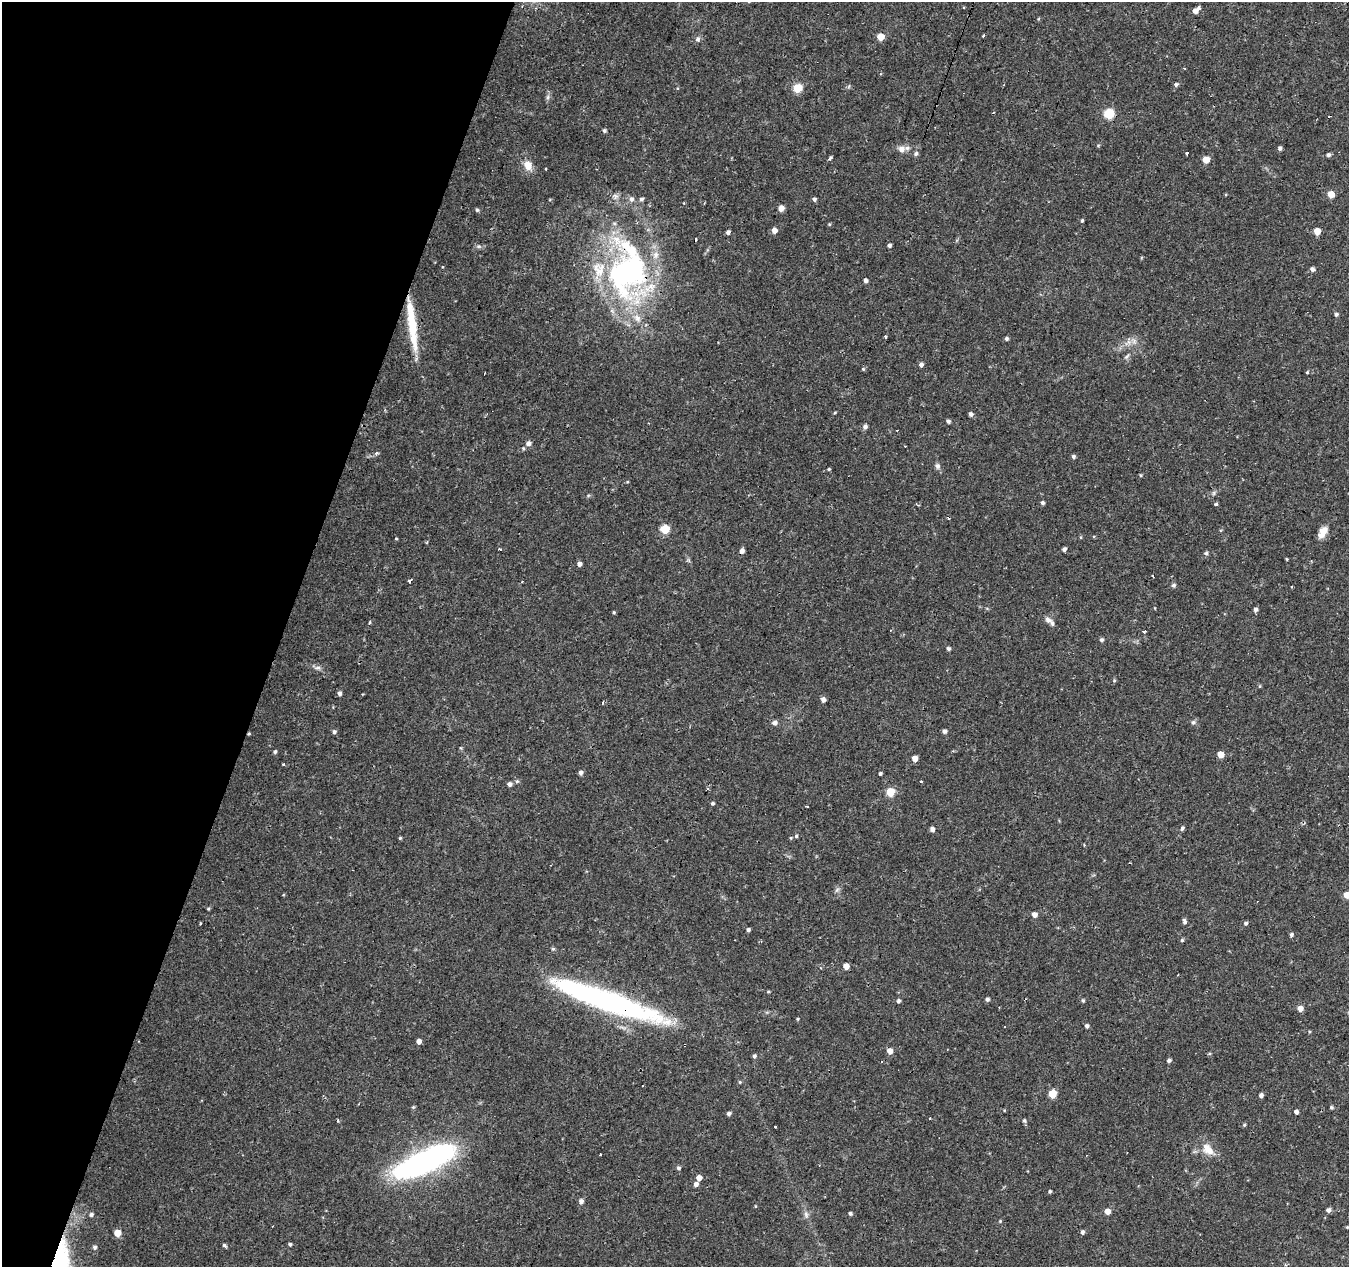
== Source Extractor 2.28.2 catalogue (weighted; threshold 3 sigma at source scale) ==
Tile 9 of 4 x 4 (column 1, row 3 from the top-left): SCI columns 4-1350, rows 1541-2805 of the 5390 x 5544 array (HDU 1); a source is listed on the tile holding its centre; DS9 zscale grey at full resolution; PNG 1351 x 1269 px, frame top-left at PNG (2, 2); no overlay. Shown black and unused: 21% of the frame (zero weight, under 2 of 3 exposures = <1% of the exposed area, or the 3 px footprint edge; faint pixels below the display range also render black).
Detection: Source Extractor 2.28.2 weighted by HDU 2 'WHT'; one run over the whole footprint, this tile lists its part. Background 0.0474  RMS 0.0037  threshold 0.0168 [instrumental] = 3 sigma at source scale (4.5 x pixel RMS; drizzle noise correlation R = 1.50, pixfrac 1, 0.0396/0.0396 arcsec/px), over >= 5 px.
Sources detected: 173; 9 cosmic-ray / hot-pixel residue — not listed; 4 inside a brighter listed object's ellipse — not listed separately; the other 160 listed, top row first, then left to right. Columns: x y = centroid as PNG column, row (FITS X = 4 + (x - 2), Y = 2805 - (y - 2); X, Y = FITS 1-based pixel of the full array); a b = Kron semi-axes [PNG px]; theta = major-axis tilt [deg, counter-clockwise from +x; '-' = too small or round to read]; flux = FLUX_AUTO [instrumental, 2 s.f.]
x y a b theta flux
1199 8 4 3 - 1.3
1195 11 4 4 - 1.6
983 36 3 3 - 1.1
880 37 5 5 - 5.6
698 39 7 6 - 1.1
1176 84 5 5 - 0.83
798 88 5 5 - 13
547 97 7 4 88 0.83
1109 114 6 5 - 24
604 131 5 4 - 0.68
1098 145 5 3 - 0.35
1280 148 4 4 - 0.98
901 149 9 8 - 2.2
1188 153 3 3 - 3.5
915 154 5 4 - 0.82
1328 155 5 4 - 0.85
830 158 5 3 - 0.74
1206 160 5 5 - 5.3
528 165 13 10 -65 3.6
545 169 3 2 - 0.43
1331 194 5 5 - 5.5
631 199 7 6 - 1.4
641 199 5 5 - 0.84
814 199 5 4 - 0.79
781 208 5 4 - 2.8
477 210 5 4 - 0.57
1082 221 4 3 - 0.46
829 224 4 3 - 0.35
774 230 5 5 - 2.3
1317 231 5 5 - 4.6
728 232 4 3 - 1.2
889 245 4 4 - 0.9
1312 269 5 5 - 1
628 272 61 47 50 88
865 281 4 4 - 1
1336 314 5 4 - 0.75
412 326 64 9 -83 15
886 337 3 2 - 0.86
1006 338 4 4 - 0.75
1134 341 8 6 -47 1.5
1127 356 8 4 36 0.74
921 364 5 5 - 1
863 369 5 4 - 0.45
1307 372 4 3 - 0.39
971 414 5 4 - 1.1
948 421 4 4 - 0.96
865 427 6 5 - 1.1
897 430 2 2 - 0.33
528 443 6 6 - 1.4
905 446 2 2 - 0.23
376 453 5 4 - 0.79
1073 456 4 4 - 0.8
937 466 8 6 -74 1.1
829 469 4 3 - 0.38
1141 475 5 3 - 0.36
1043 503 4 4 - 0.73
1216 504 4 3 - 1.1
917 505 6 2 -40 0.41
665 529 5 5 - 14
1322 533 13 6 55 4.5
396 538 3 3 - 0.31
500 549 3 2 - 0.75
1064 549 5 4 - 0.92
742 551 5 5 - 1.5
1206 553 5 5 - 0.59
1287 559 5 3 - 0.29
579 564 5 4 - 1.4
1153 576 3 2 - 0.58
409 581 7 3 -49 2.1
1174 585 6 5 - 0.67
1255 609 5 4 - 1
614 612 3 3 - 0.41
1048 620 12 7 -35 1.8
369 623 5 3 - 0.8
1144 631 3 3 - 3
1102 640 5 5 - 0.78
948 649 4 4 - 0.81
318 668 10 5 -6 1.2
1114 680 5 4 - 0.46
1260 686 5 3 - 0.33
339 693 4 4 - 1.2
823 700 5 5 - 1.4
603 702 3 3 - 1.1
1193 722 6 6 - 0.85
774 723 6 5 - 1.5
944 731 4 4 - 1.2
334 732 5 5 - 0.84
249 734 5 3 - 0.38
275 752 4 4 - 0.66
1221 755 5 5 - 5
915 758 5 5 - 2.7
283 764 3 3 - 0.7
580 773 5 4 - 1.2
880 773 4 3 - 0.63
921 781 2 2 - 0.81
510 784 6 5 - 1.2
890 792 5 5 - 13
713 803 4 4 - 0.67
807 806 3 3 - 0.57
1182 828 5 4 - 0.82
932 829 4 4 - 1.5
796 836 5 4 - 0.51
400 838 4 4 - 0.44
837 890 7 4 45 0.79
1347 895 5 5 - 4.2
208 909 4 4 - 0.4
1034 914 5 5 - 2.1
1184 921 7 5 -81 1
1246 923 4 4 - 0.72
748 930 4 4 - 0.78
1291 934 5 4 - 0.8
1182 940 5 4 - 0.48
553 949 6 5 - 0.53
846 966 5 4 - 3.1
768 992 5 3 - 0.38
987 999 4 4 - 0.88
1083 1000 5 4 - 0.52
607 1001 133 20 -19 88
898 1001 5 4 - 0.81
1300 1008 5 5 - 2.5
798 1019 4 3 - 0.37
1087 1026 5 4 - 0.91
1309 1031 4 3 - 0.4
419 1041 4 4 - 1.7
890 1051 5 5 - 3.1
1209 1054 5 3 - 0.38
754 1056 5 4 - 0.75
1169 1061 4 4 - 0.93
740 1082 4 4 - 0.42
1052 1094 5 5 - 9.7
1261 1095 4 4 - 1.1
413 1107 5 3 - 0.41
1331 1107 4 4 - 0.57
1296 1112 4 4 - 1.3
729 1114 4 4 - 0.98
930 1118 3 2 - 0.36
1024 1120 6 5 - 0.63
337 1121 7 2 -79 0.49
1244 1125 4 4 - 0.45
776 1126 3 3 - 1.2
1208 1149 20 12 -45 4.9
600 1154 3 2 - 0.58
426 1161 59 17 26 120
678 1168 5 5 - 0.81
699 1178 5 4 - 2.6
696 1184 5 5 - 1.4
1050 1191 4 3 - 0.55
581 1201 6 5 - 1.3
1328 1210 5 5 - 1.2
1107 1211 5 5 - 3.1
850 1213 4 4 - 0.75
91 1214 5 4 - 0.8
806 1214 9 6 -64 1.2
1000 1221 4 4 - 0.34
1347 1227 3 3 - 0.29
1082 1232 5 4 - 0.85
117 1233 5 5 - 6.1
290 1244 4 3 - 0.75
224 1245 5 5 - 0.63
94 1247 5 5 - 0.87
Overlapping masked pixels (flux is a lower limit): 4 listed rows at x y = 628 272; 412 326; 249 734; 607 1001
Isophote crosses this tile's border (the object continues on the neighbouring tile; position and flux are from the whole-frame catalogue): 1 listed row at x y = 1347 895